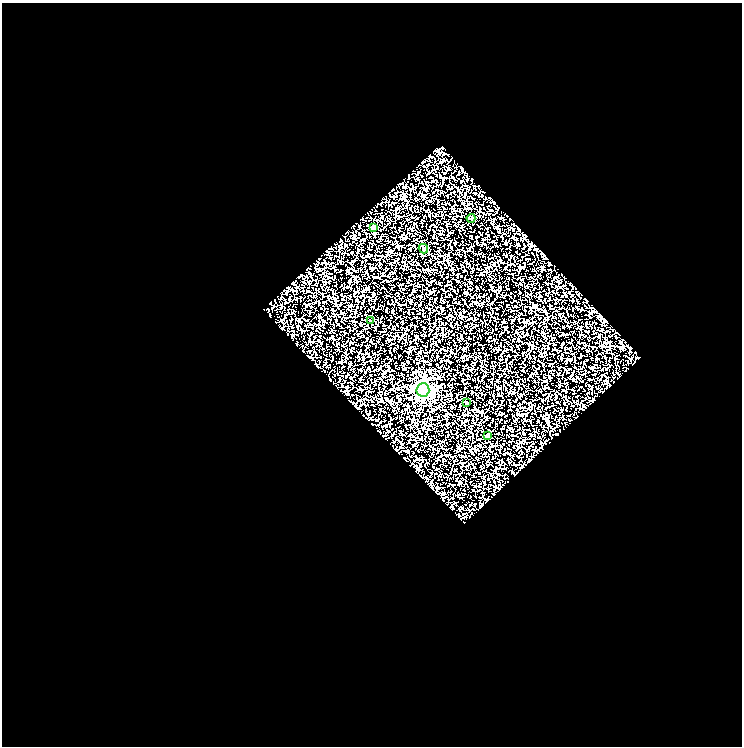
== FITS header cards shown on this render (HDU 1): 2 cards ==
NAXIS1  =                  740
NAXIS2  =                  744

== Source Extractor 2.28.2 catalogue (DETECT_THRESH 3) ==
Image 740 x 744 px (HDU 1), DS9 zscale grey, 1 PNG px = 1 image px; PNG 744 x 748 px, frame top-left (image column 1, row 744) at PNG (2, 3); each listed source drawn as its Kron ellipse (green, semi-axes under 4 px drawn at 4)
Background 0.298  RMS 0.55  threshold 1.66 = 3 sigma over >= 5 px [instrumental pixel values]
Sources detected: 7; all 7 listed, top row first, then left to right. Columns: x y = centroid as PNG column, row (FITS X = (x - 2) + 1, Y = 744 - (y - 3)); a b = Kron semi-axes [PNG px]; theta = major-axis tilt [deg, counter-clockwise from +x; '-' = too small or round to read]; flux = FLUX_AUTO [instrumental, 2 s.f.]
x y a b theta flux
471 218 4 4 - 37
374 227 4 4 - 270
423 249 5 4 - 92
371 321 3 3 - 32
423 390 6 6 - 7700
466 403 3 3 - 50
488 435 3 3 - 95